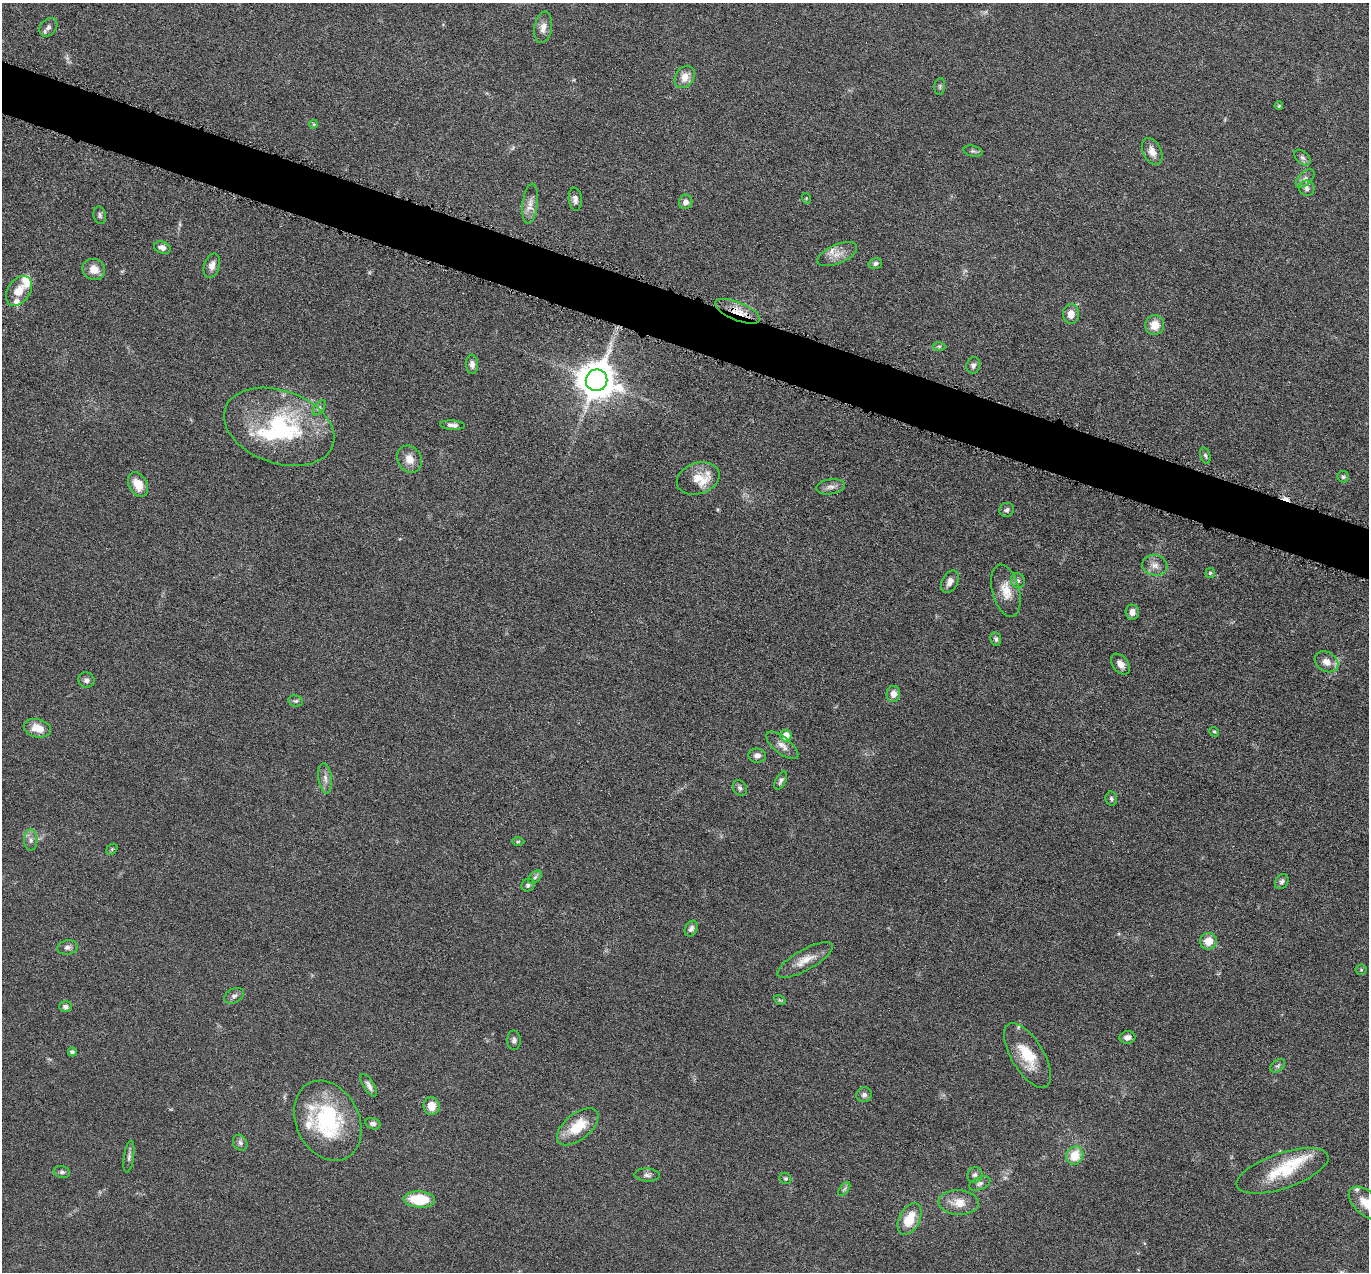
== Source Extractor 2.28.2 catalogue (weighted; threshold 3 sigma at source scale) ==
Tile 11 of 4 x 4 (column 3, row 3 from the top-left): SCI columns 2740-4106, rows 1543-2812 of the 5480 x 5495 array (HDU 1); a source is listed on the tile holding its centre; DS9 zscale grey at full resolution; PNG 1371 x 1274 px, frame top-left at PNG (2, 3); each listed source drawn as its Kron ellipse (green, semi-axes under 4 px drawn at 4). Shown black and unused: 4% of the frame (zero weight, under 4 of 8 exposures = <1% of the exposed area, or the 3 px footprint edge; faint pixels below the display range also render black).
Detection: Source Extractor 2.28.2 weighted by HDU 2 'WHT'; one run over the whole footprint, this tile lists its part. Background 0.0445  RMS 0.0037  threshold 0.0153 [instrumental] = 3 sigma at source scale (4.09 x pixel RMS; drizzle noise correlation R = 1.36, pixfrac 0.8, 0.05/0.05 arcsec/px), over >= 5 px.
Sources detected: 111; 1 too faint to see at this stretch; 1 inside a brighter object's white glare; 1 cosmic-ray / hot-pixel residue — neither listed nor drawn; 9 inside a brighter listed object's ellipse — not listed separately; the other 99 listed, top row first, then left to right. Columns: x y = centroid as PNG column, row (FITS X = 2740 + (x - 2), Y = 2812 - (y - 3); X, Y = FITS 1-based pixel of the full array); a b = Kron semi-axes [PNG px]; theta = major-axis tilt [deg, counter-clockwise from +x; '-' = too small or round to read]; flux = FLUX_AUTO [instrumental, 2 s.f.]
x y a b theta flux
48 27 10 7 49 1.4
543 27 16 9 80 2.6
685 77 12 9 55 3.9
940 86 8 5 85 0.72
1279 106 4 3 - 0.47
314 124 4 4 - 0.31
973 151 10 5 -13 0.78
1152 152 14 9 -63 3.2
1302 158 10 6 -44 1.1
1305 178 11 6 43 1.6
1307 188 8 7 - 1.5
806 198 5 3 - 0.31
575 199 11 6 -83 1.6
686 202 7 6 - 1.5
530 204 20 7 83 2.9
100 215 9 6 -80 0.97
162 248 8 6 -21 1.5
837 254 21 9 22 3.8
875 263 7 5 15 0.94
212 266 13 7 73 2.3
94 269 11 10 - 3.9
19 291 16 11 55 4.9
737 311 24 9 -22 5.8
1071 314 10 8 -89 2.6
1155 325 10 9 - 5.1
939 346 6 4 1 0.53
472 364 10 6 -86 1.6
973 365 8 7 - 1.2
596 380 11 10 - 940
319 408 9 4 54 0.78
452 425 12 4 -4 1.4
279 427 57 36 -19 45
1205 456 8 5 -72 0.69
409 459 14 12 -62 3.7
1343 477 6 6 - 0.65
698 478 22 15 18 6
138 485 13 9 -60 5.6
830 487 14 7 8 1.8
1007 510 7 6 - 0.91
1155 565 12 10 -13 2.8
1210 573 5 5 - 0.49
1018 581 7 7 - 0.96
950 582 12 7 62 2.2
1006 591 27 13 -75 6
1132 612 7 7 - 2.1
996 639 7 5 -81 0.79
1326 662 12 9 -31 2.7
1120 664 12 7 -52 2.3
86 680 8 7 - 1.2
893 694 8 7 - 2.6
296 701 7 5 -12 0.7
37 728 14 9 -13 5.3
1214 732 5 4 - 0.46
786 735 6 5 - 5.1
782 745 19 8 -38 2.7
757 756 8 7 - 1.7
325 778 15 6 -83 2.1
781 780 10 5 61 1.1
740 788 8 6 -58 1.1
1111 799 7 6 - 0.72
31 840 10 6 -90 1.5
518 842 6 4 1 0.48
112 849 6 4 46 0.51
535 877 8 5 45 0.91
1282 882 8 6 60 1
528 885 7 6 - 0.95
691 929 8 6 63 1.2
1208 941 8 8 - 5
68 947 10 7 7 1.3
805 960 31 10 29 5
1361 970 5 5 - 0.49
234 996 10 7 29 1.2
780 1000 6 4 -30 0.43
65 1007 6 5 - 1.2
1127 1037 8 6 6 1.7
514 1040 10 6 -88 1.1
72 1052 4 4 - 0.93
1027 1055 36 16 -59 11
1278 1066 8 5 39 0.71
369 1085 13 5 -58 1.5
864 1095 8 7 - 1.2
431 1106 9 8 - 4.1
328 1121 42 31 -64 34
373 1124 8 5 -14 1.2
578 1127 24 13 39 10
240 1143 8 7 - 1
1075 1156 9 8 - 7.4
129 1157 16 5 82 1.3
1282 1171 48 17 19 16
62 1172 8 5 -13 0.87
647 1175 13 6 -4 1.3
975 1175 8 7 - 1.2
785 1178 6 5 - 0.67
980 1183 11 6 24 1.3
844 1189 8 4 52 0.69
419 1199 16 8 -4 14
959 1203 20 12 -3 5.3
1366 1203 21 11 -42 5.4
909 1219 17 10 64 8.6
Overlapping masked pixels (flux is a lower limit): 1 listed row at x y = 737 311
Isophote crosses this tile's border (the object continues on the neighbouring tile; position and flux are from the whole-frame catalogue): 2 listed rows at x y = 543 27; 1366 1203